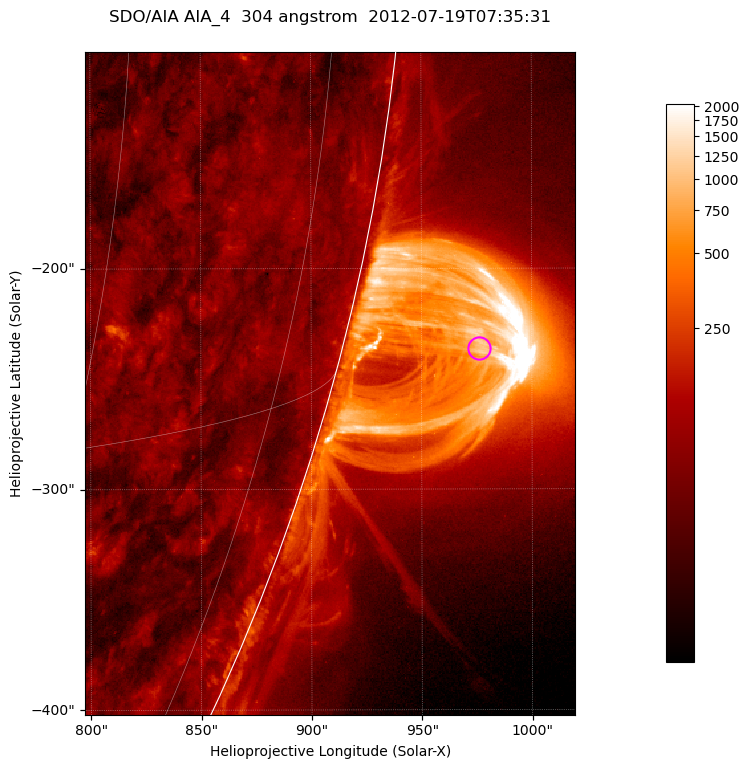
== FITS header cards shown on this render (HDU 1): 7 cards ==
TELESCOP= 'SDO/AIA '           / For AIA: SDO/AIA
INSTRUME= 'AIA_4   '           / For AIA: AIA_ATA1, AIA_ATA2, AIA_ATA3 or AIA_AT
WAVELNTH=                  304 / [angstrom] Wavelength
WAVEUNIT= 'angstrom'           / Wavelength unit: angstrom
DATE-OBS= '2012-07-19T07:35:31.142' / [ISO] Date when observation started; ISO 8
CTYPE1  = 'HPLN-TAN'           / CTYPE1; Typically HPLN
CTYPE2  = 'HPLT-TAN'           / CTYPE2; Typically HPLT

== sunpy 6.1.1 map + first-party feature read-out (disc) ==
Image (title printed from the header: SDO/AIA AIA_4  304 angstrom  2012-07-19T07:35:31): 370 x 500 px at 0.6 arcsec/px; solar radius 944 arcsec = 1573 px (partial field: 1.2% of the solar disc is inside the frame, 49% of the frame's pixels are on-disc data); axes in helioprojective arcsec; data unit not stated in the header (colour bar unlabelled)
Orientation: roll -0.131 deg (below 1 deg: not rotated)
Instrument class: DISC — disc imager (sunpy class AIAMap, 304 A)
Bright regions (active regions / flare kernels): reference = the on-disc median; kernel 3 px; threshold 5 sigma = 120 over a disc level ~61.7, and >= 1.15x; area >= 185 px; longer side >= 4 px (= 2.4 arcsec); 0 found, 0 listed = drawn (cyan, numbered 1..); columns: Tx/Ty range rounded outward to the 2 arcsec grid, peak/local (2 s.f.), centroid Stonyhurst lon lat
Off-limb structures (1.02-1.3 R_sun): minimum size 92 px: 2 found; the strongest spans PA ~250..260 deg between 1.02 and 1.14 R_sun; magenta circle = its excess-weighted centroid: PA ~255 deg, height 1.06 R_sun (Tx ~976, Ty ~-236 arcsec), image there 19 x the reference